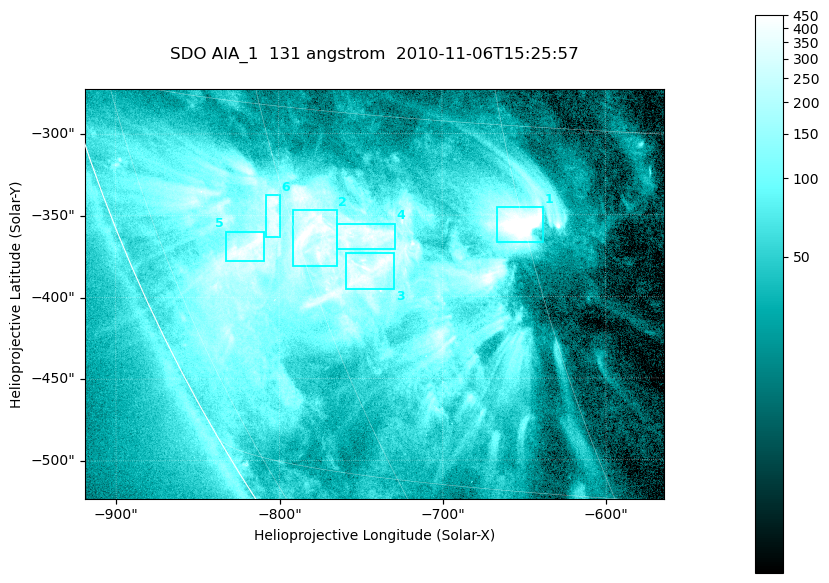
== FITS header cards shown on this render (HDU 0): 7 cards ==
TELESCOP= 'SDO     '           /
INSTRUME= 'AIA_1   '           /
WAVELNTH=                  131 /
WAVEUNIT= 'angstrom'           /
DATE-OBS= '2010-11-06T15:25:57.62' /
CTYPE1  = 'HPLN-TAN'           /
CTYPE2  = 'HPLT-TAN'           /

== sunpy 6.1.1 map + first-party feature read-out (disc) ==
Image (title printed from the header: SDO AIA_1  131 angstrom  2010-11-06T15:25:57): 590 x 417 px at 0.601 arcsec/px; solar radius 968 arcsec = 1612 px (partial field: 2.7% of the solar disc is inside the frame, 89% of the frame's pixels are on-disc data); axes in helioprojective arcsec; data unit not stated in the header (colour bar unlabelled)
Pointing: header CRPIX1/2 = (2045.07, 2040.72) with CRVAL1/2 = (0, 0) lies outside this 590 x 417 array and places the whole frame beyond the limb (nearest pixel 1.35 R_sun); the SolarSoft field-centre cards XCEN/YCEN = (-741.4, -398.2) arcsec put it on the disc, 766 arcsec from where CRPIX/CRVAL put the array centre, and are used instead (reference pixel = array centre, CRVAL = XCEN/YCEN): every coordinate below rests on XCEN/YCEN
Orientation: roll -0.139 deg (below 1 deg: not rotated)
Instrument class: DISC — disc imager (sunpy class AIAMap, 131 A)
Bright regions (active regions / flare kernels): reference = the on-disc median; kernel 5 px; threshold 5 sigma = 256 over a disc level ~51.7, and >= 1.15x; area >= 246 px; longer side >= 5 px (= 3 arcsec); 6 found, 6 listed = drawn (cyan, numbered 1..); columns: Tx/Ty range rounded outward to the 2 arcsec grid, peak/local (2 s.f.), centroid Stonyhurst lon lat
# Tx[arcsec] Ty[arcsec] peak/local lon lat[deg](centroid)
1 -666..-638 -368..-344 17 -45 -19
2 -792..-764 -382..-346 9.6 -59 -20
3 -760..-728 -396..-372 8.3 -55 -21
4 -766..-728 -372..-354 8 -55 -20
5 -834..-808 -378..-360 9.5 -65 -21
6 -808..-798 -364..-336 7.9 -61 -19
Off-limb structures (1.02-1.3 R_sun): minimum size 123 px: none found